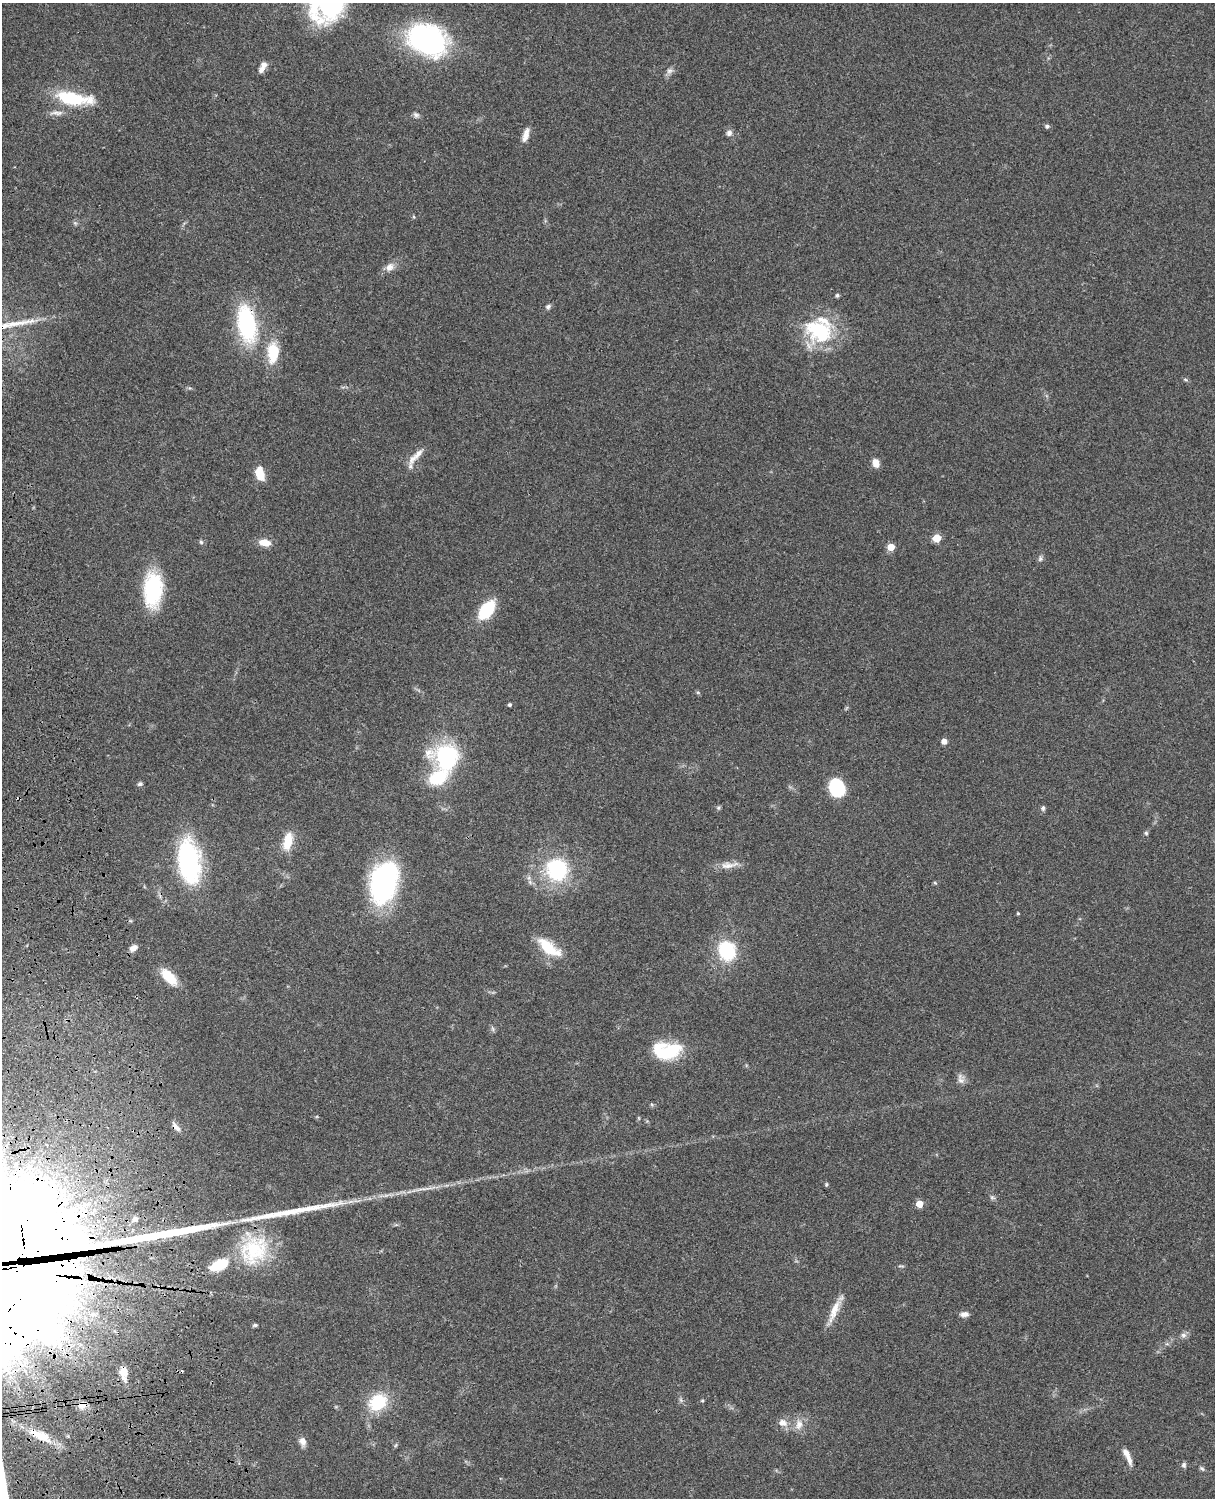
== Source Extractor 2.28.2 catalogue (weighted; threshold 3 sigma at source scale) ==
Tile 7 of 4 x 3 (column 3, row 2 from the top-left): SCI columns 2545-3757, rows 1773-3268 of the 5088 x 4927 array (HDU 1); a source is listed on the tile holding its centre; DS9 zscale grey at full resolution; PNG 1217 x 1500 px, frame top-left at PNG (2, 3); no overlay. Shown black and unused: <1% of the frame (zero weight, under 3 of 4 exposures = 6% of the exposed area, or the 3 px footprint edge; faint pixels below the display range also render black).
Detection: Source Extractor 2.28.2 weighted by HDU 2 'WHT'; one run over the whole footprint, this tile lists its part. Background 0.0889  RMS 0.0061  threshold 0.0275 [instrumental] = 3 sigma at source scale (4.5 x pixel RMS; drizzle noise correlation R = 1.50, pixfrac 1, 0.05/0.05 arcsec/px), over >= 5 px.
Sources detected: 84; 1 too faint to see at this stretch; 1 inside a brighter object's white glare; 1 long thin detection or spike segment (spike, bleed or trail) — not listed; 5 inside a brighter listed object's ellipse — not listed separately; the other 76 listed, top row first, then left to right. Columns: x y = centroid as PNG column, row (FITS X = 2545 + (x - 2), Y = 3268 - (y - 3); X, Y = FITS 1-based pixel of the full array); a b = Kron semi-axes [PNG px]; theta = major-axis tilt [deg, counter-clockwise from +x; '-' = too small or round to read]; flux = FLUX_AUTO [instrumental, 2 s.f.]
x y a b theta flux
329 3 36 31 50 85
426 40 38 26 -27 130
263 65 10 8 52 3.2
670 71 10 8 41 2.4
73 98 42 13 -8 34
56 113 18 5 -5 3.1
416 115 9 7 -17 1.8
1047 126 7 5 26 1.2
729 133 7 7 - 2.4
526 135 16 8 68 4.6
390 267 13 9 43 4.4
837 295 5 5 - 1.1
548 306 7 6 - 1.5
247 324 37 18 -79 69
819 331 38 28 -31 46
273 353 27 14 88 18
1185 379 6 4 -3 0.84
418 454 21 8 50 6.4
876 463 9 6 -75 6
260 473 15 8 -76 11
937 538 5 5 - 18
201 542 6 5 - 1.1
265 542 12 7 -9 7.8
891 547 5 5 - 11
1040 559 8 6 75 1.5
153 590 37 19 87 45
487 610 16 9 52 34
698 693 6 4 -19 0.78
510 705 4 4 - 1.2
944 741 5 5 - 4
446 757 23 22 - 72
437 778 17 11 25 30
140 784 6 4 15 1.5
837 788 13 11 -68 49
718 808 6 5 - 1
1043 808 7 5 80 1.2
1146 833 5 5 - 0.9
288 841 20 9 81 13
189 862 46 23 -83 76
727 865 21 9 1 6
557 869 33 31 -84 49
384 882 38 23 76 130
935 883 5 4 - 0.69
1018 913 3 3 - 0.69
548 947 30 12 -36 19
133 948 9 6 31 3.7
727 951 18 15 -69 37
169 977 21 10 -46 15
493 1029 8 3 -71 1
671 1049 30 17 -10 23
961 1080 12 10 74 3.3
639 1118 6 3 -71 0.61
176 1127 15 5 -52 2.7
826 1184 6 4 71 0.8
992 1197 7 4 -1 1.1
919 1204 5 5 - 9.4
135 1219 7 5 43 2.1
254 1250 42 37 70 45
901 1266 11 2 0 0.83
834 1311 36 8 67 9.3
964 1314 11 6 -2 2.7
255 1325 6 4 9 1
1183 1335 8 8 - 2.2
124 1372 16 8 -79 7.8
681 1400 7 4 -71 1.2
702 1401 4 4 - 0.75
378 1402 20 16 36 27
82 1405 12 9 33 4.5
783 1423 13 10 -18 5
799 1424 16 10 77 5.8
40 1435 35 11 -25 13
302 1441 12 8 -76 3.5
396 1445 6 4 70 0.79
1129 1460 16 7 -71 4
1184 1465 7 6 - 1.4
1202 1469 8 5 -40 1.1
Overlapping masked pixels (flux is a lower limit): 5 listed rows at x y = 247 324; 176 1127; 124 1372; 82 1405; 40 1435
Isophote crosses this tile's border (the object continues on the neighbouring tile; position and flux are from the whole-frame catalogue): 1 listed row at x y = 329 3